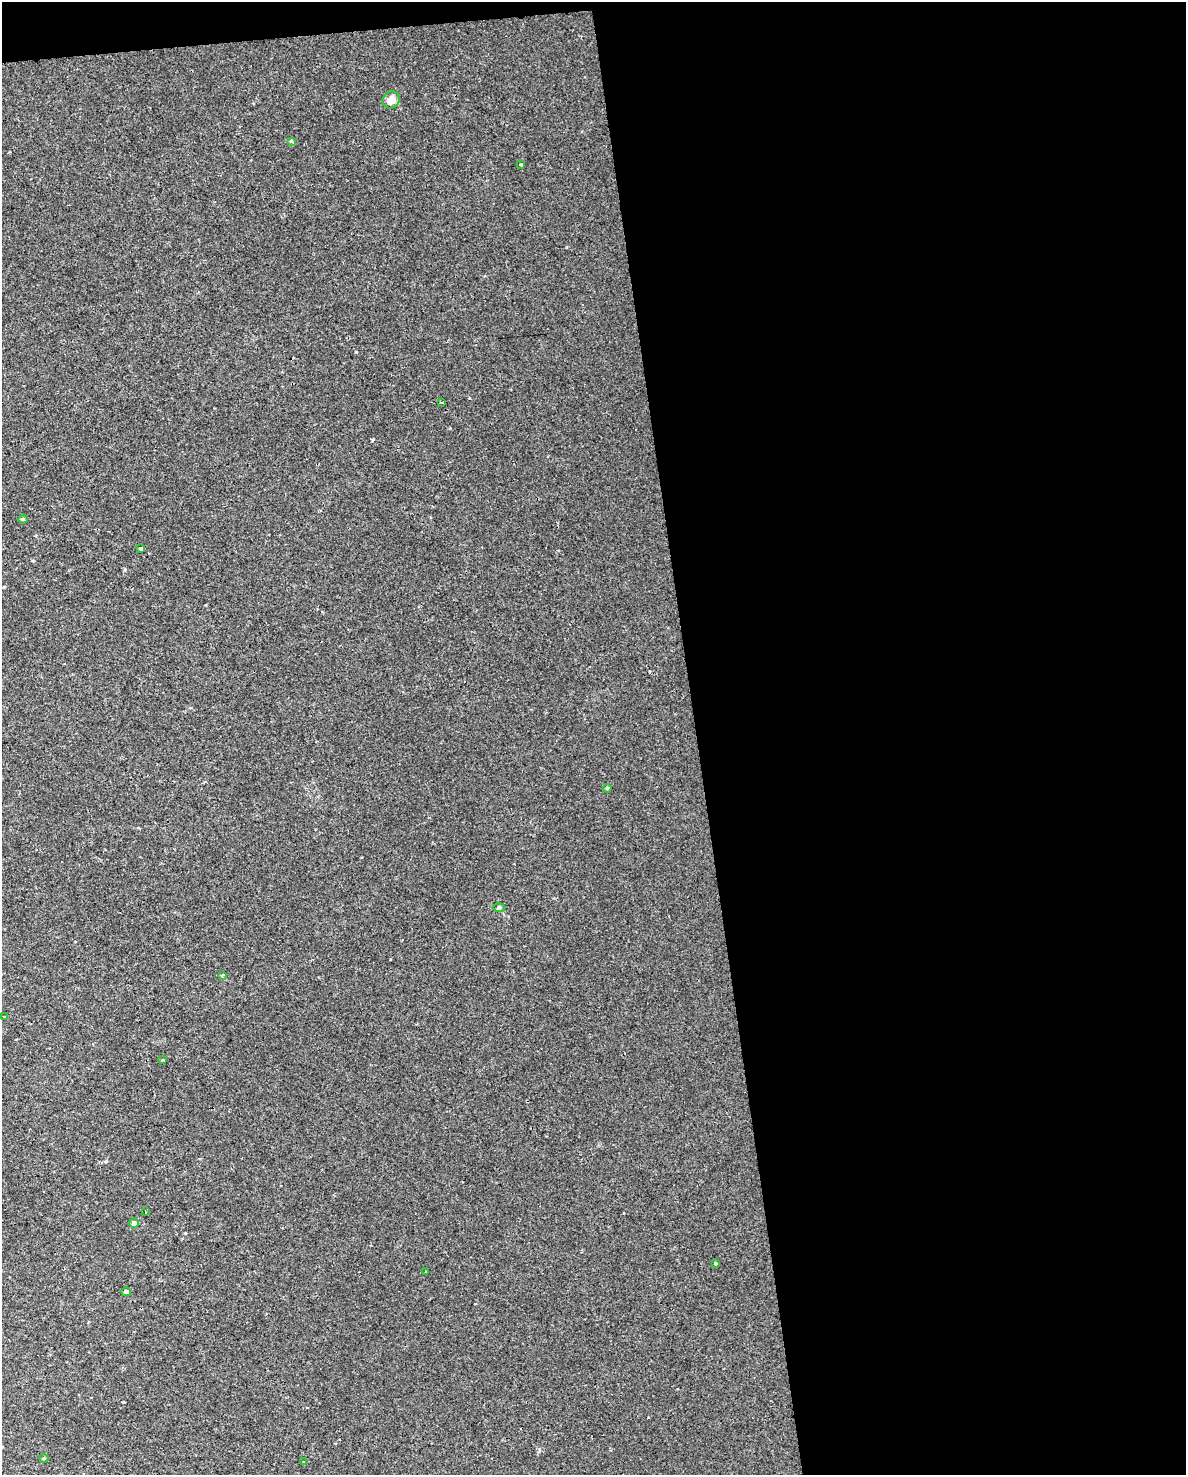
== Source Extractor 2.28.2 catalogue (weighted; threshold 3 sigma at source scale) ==
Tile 4 of 4 x 3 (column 4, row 1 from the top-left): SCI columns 3551-4734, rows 3008-4480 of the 4734 x 4497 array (HDU 1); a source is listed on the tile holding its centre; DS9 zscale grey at full resolution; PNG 1188 x 1477 px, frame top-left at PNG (2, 2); each listed source drawn as its Kron ellipse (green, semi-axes under 4 px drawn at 4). Shown black and unused: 42% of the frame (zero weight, under 2 of 3 exposures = <1% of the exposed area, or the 3 px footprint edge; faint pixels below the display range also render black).
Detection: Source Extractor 2.28.2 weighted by HDU 2 'WHT'; one run over the whole footprint, this tile lists its part. Background 0.00219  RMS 0.0032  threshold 0.0143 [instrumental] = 3 sigma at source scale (4.5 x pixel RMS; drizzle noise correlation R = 1.50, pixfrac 1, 0.0396/0.0396 arcsec/px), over >= 5 px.
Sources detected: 18; all 18 listed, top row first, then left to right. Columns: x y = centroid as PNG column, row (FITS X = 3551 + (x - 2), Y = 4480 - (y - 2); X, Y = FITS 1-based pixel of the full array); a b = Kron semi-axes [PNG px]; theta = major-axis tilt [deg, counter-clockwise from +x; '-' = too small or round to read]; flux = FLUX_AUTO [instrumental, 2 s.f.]
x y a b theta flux
391 100 9 8 - 2.3
291 141 3 3 - 0.58
521 165 3 2 - 0.59
442 402 3 2 - 0.23
23 519 4 4 - 0.44
141 549 3 3 - 0.47
607 788 4 3 - 0.35
499 907 6 4 1 0.43
222 976 4 3 - 1.1
4 1017 3 2 - 0.29
163 1060 3 2 - 0.25
145 1212 3 2 - 0.22
134 1223 5 4 - 1.4
715 1263 3 3 - 4.1
425 1272 3 3 - 0.69
126 1292 4 4 - 1
44 1458 4 4 - 0.34
304 1461 3 2 - 0.36
Unlisted compact peaks at least as high as the median listed source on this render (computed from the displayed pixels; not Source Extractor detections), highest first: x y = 356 352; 372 440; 185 1233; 106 1161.